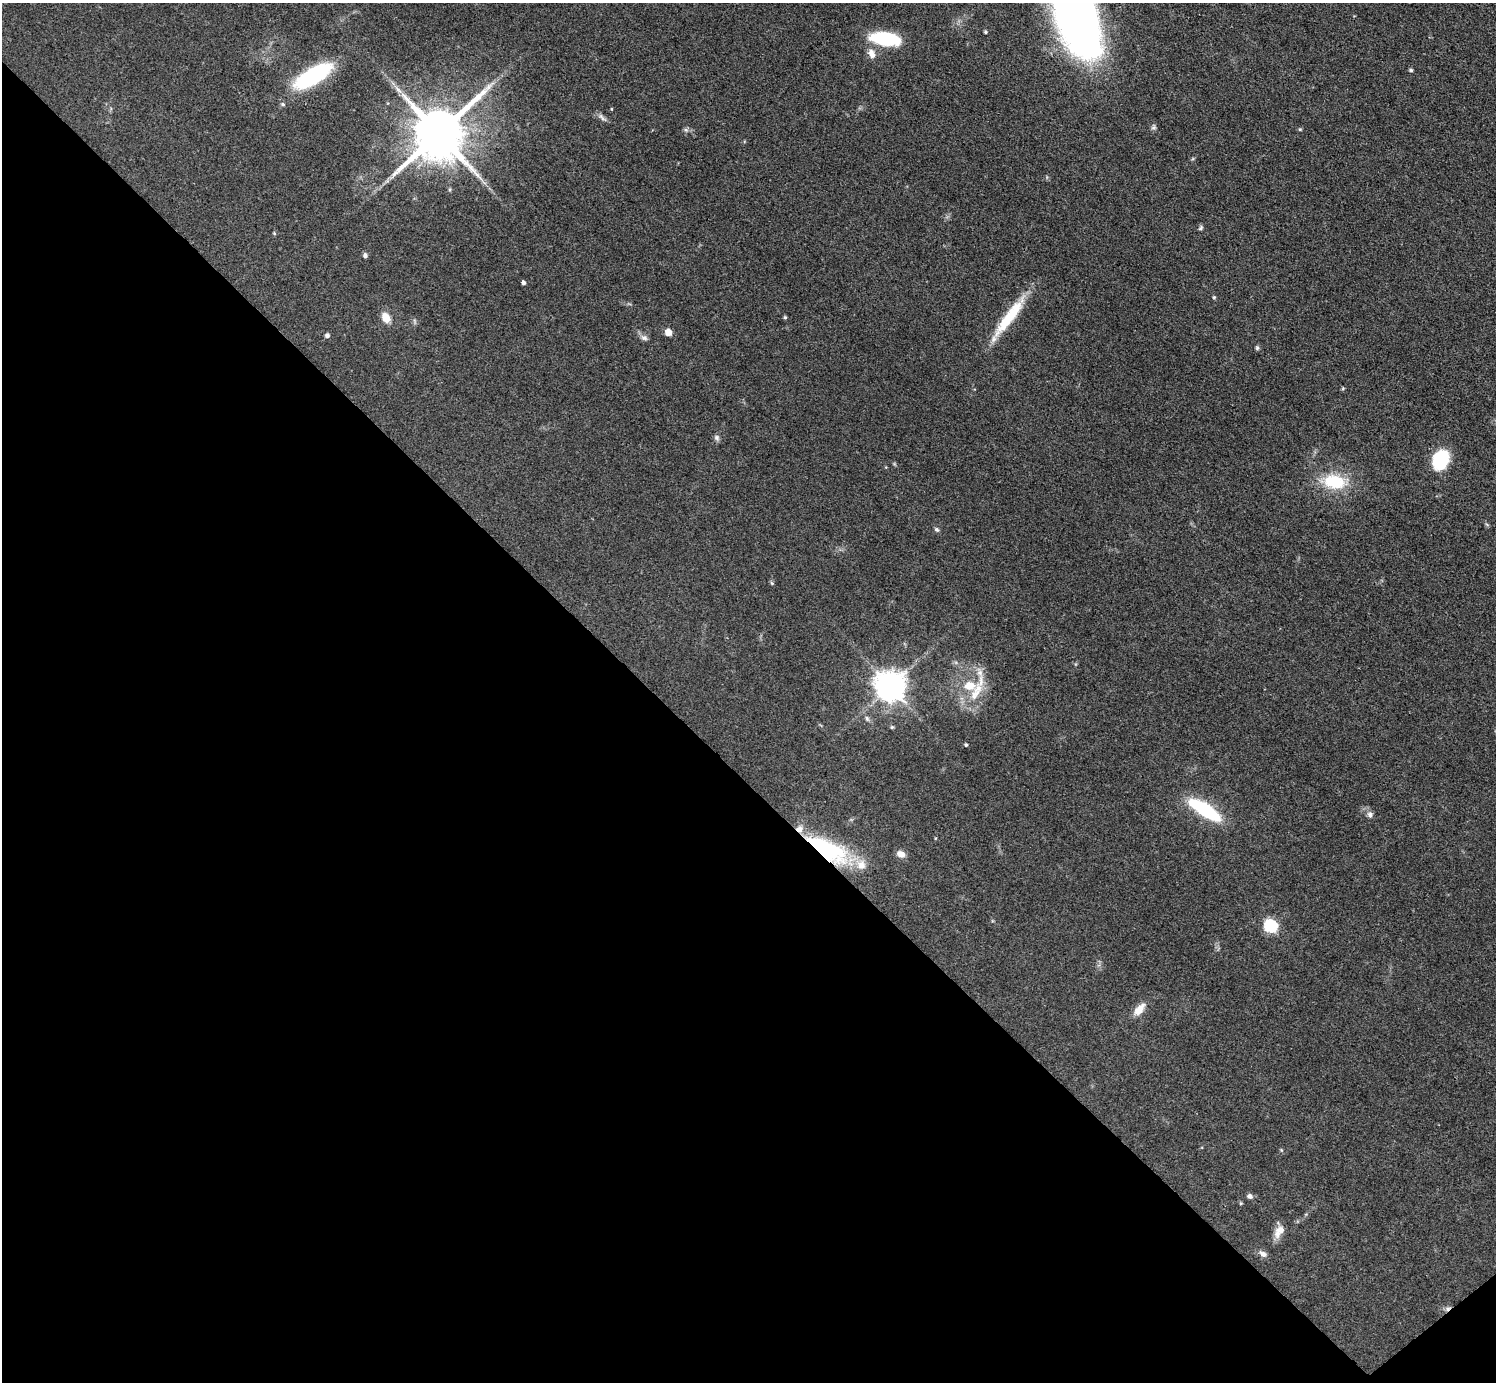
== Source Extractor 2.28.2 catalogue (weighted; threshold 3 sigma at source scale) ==
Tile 14 of 4 x 4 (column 2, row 4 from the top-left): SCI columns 1498-2991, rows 301-1680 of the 5982 x 5980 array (HDU 1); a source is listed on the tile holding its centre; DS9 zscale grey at full resolution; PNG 1498 x 1384 px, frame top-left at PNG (2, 3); no overlay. Shown black and unused: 44% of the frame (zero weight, under 3 of 4 exposures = <1% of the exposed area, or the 3 px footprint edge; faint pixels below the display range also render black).
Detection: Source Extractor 2.28.2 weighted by HDU 2 'WHT'; one run over the whole footprint, this tile lists its part. Background 0.077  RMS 0.0058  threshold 0.0259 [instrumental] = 3 sigma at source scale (4.5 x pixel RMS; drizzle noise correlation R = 1.50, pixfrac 1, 0.05/0.05 arcsec/px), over >= 5 px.
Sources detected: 51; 1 cosmic-ray / hot-pixel residue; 1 long thin detection or spike segment (spike, bleed or trail) — not listed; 4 inside a brighter listed object's ellipse — not listed separately; the other 45 listed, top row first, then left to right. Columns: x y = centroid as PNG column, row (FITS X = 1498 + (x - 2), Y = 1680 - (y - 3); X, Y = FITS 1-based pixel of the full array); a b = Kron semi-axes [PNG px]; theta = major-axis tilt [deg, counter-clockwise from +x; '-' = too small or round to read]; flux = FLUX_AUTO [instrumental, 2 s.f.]
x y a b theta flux
1075 15 72 32 -71 480
985 32 4 3 - 0.9
885 39 29 12 -8 39
871 54 12 8 -67 4.2
1411 70 4 4 - 0.94
313 76 43 15 31 61
282 104 6 5 - 1.1
611 109 4 3 - 0.43
602 117 15 5 -41 2.1
1154 127 7 6 - 1.3
1300 129 5 4 - 0.64
686 130 6 5 - 1.2
439 133 16 14 46 3900
1201 228 7 5 44 1.1
274 233 4 4 - 0.71
365 255 6 5 - 1.5
523 283 4 3 - 1.6
1214 297 4 4 - 0.76
785 317 4 4 - 0.86
1009 317 61 10 53 26
386 318 10 7 -62 7.7
668 332 5 5 - 8.8
327 335 5 5 - 1.5
644 338 9 7 -14 2.1
1257 348 6 5 - 0.95
1343 388 5 4 - 0.66
717 438 8 7 - 1.6
1441 460 19 14 65 34
1334 482 29 16 -8 26
937 529 7 5 -39 1.2
772 583 5 5 - 0.8
890 686 9 9 - 930
976 692 35 13 64 16
867 719 8 5 -73 1.4
892 727 5 4 - 0.72
966 745 4 3 - 0.85
1205 810 37 11 -32 48
1370 814 9 7 -66 2.2
825 849 42 16 -27 89
901 854 9 7 -24 4.2
1270 926 6 6 - 78
1139 1009 19 9 49 6.5
1249 1196 7 6 - 1.9
1280 1230 13 11 7 4.7
1263 1254 13 7 -32 2.7
Overlapping masked pixels (flux is a lower limit): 1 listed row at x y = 825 849
Isophote crosses this tile's border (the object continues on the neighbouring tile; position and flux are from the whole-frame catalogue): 1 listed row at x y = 1075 15